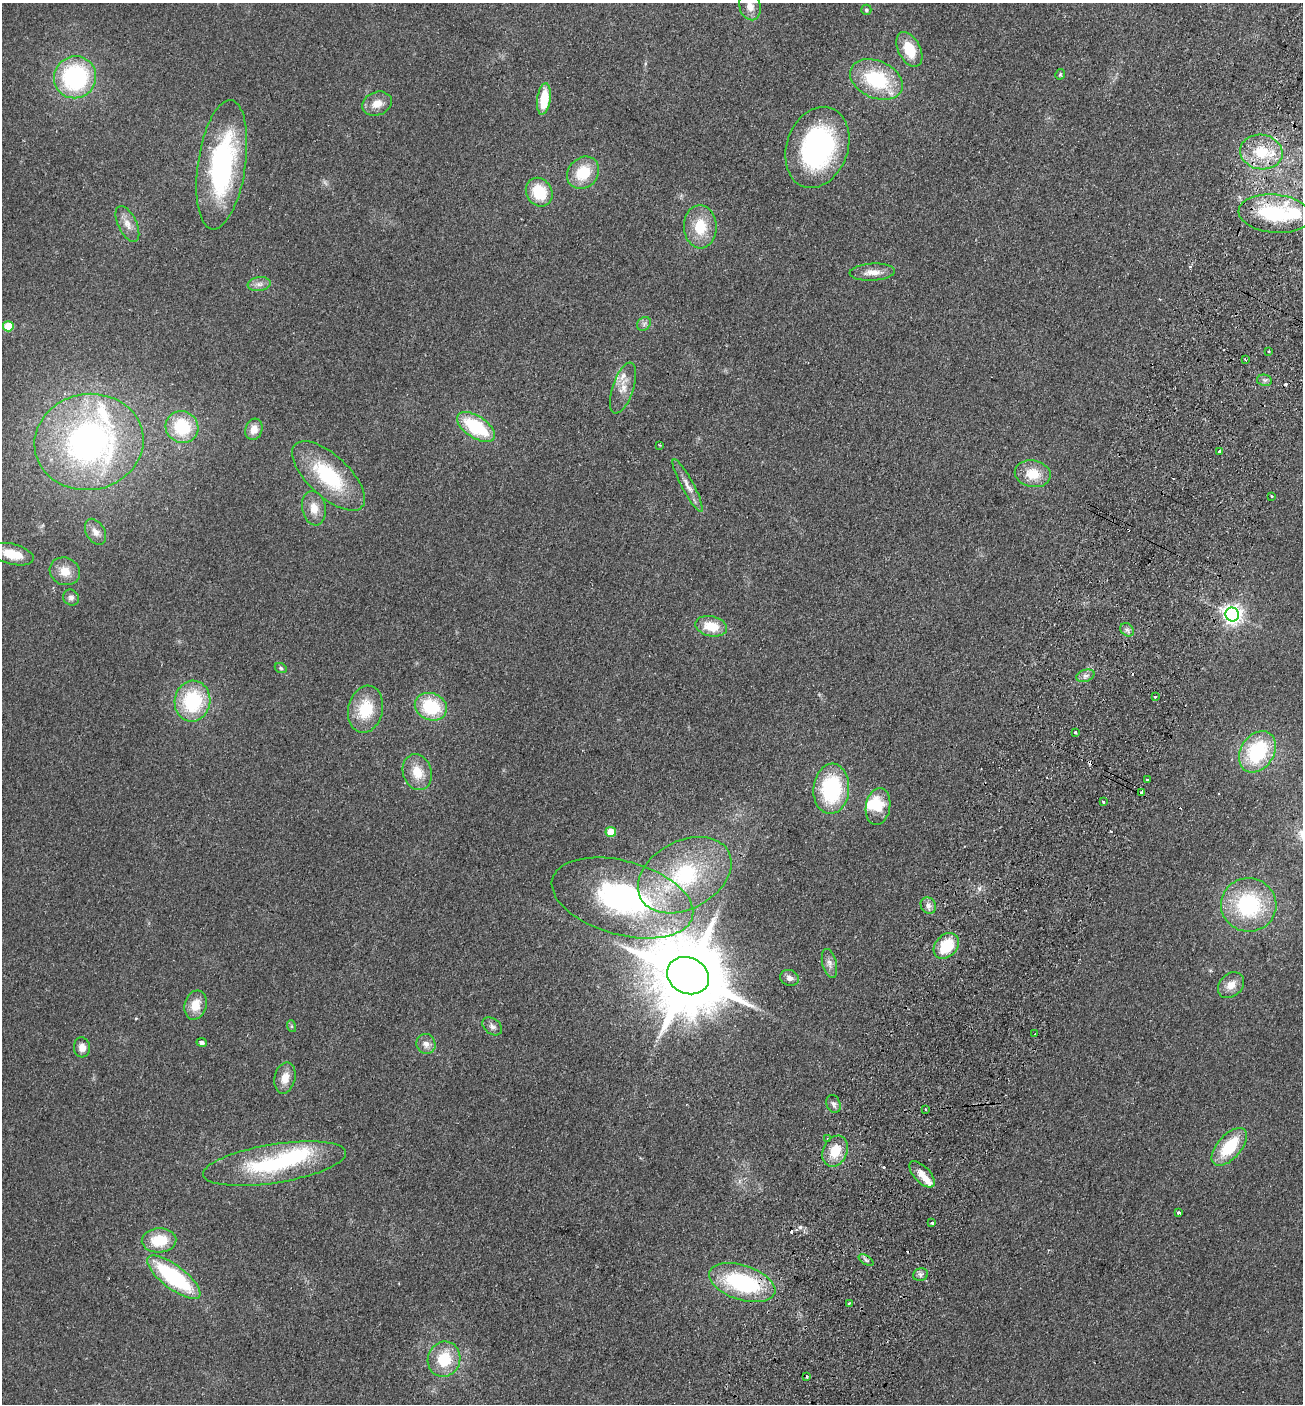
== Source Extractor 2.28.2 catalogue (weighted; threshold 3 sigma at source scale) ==
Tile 10 of 4 x 4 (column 2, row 3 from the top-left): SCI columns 1497-2797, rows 1430-2831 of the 5727 x 5663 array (HDU 1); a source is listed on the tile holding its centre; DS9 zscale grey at full resolution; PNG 1305 x 1406 px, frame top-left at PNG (2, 3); each listed source drawn as its Kron ellipse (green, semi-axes under 4 px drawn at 4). Shown black and unused: <1% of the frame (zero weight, under 2 of 3 exposures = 3% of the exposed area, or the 3 px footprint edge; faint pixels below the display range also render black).
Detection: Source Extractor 2.28.2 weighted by HDU 2 'WHT'; one run over the whole footprint, this tile lists its part. Background 0.111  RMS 0.0093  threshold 0.042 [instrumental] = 3 sigma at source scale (4.5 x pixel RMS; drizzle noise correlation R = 1.50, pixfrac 1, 0.05/0.05 arcsec/px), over >= 5 px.
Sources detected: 107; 2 inside a brighter object's white glare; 10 cosmic-ray / hot-pixel residue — neither listed nor drawn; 4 inside a brighter listed object's ellipse — not listed separately; the other 91 listed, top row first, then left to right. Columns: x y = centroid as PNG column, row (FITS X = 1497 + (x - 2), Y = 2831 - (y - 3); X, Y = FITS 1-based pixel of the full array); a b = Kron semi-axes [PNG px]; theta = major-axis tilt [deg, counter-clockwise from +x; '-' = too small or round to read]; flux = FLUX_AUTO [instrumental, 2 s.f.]
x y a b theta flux
750 6 14 10 -74 9.2
866 10 5 5 - 1.8
909 49 19 11 -62 26
1060 74 5 4 - 1.2
75 77 21 21 - 120
876 79 27 18 -24 61
544 99 16 6 82 30
377 104 15 11 21 11
817 147 42 30 70 160
1261 152 21 17 -7 33
222 165 65 24 82 160
583 173 17 14 44 27
539 192 15 12 -59 31
1275 214 36 19 -6 74
127 224 19 9 -64 8.5
700 227 21 16 -87 27
872 272 23 8 3 10
259 284 11 7 7 4.6
644 324 7 6 - 2.8
8 326 5 5 - 30
1268 351 3 3 - 1
1246 360 3 3 - 0.88
1264 380 8 5 -10 2.4
623 388 27 10 71 12
182 427 17 15 -33 45
476 427 21 11 -33 58
254 429 11 8 71 9.2
89 442 55 48 9 320
660 445 2 2 - 0.79
1219 452 3 3 - 3.4
1033 474 18 13 -10 20
328 476 46 20 -43 69
688 486 29 6 -62 8.3
1272 496 3 3 - 1.8
314 508 17 12 -80 11
96 532 14 9 -60 6.4
12 554 22 10 -14 20
65 571 15 13 -27 13
71 598 8 7 - 3.5
1232 614 7 7 - 470
711 626 16 10 -12 21
1127 630 7 6 - 2.7
281 668 6 5 - 1.6
1085 676 9 6 18 3.5
1155 697 3 3 - 2.1
192 701 20 18 81 66
431 707 16 13 -23 49
365 709 24 17 78 33
1075 732 3 3 - 2.9
1257 752 22 16 57 71
417 772 18 14 -72 17
1147 780 3 3 - 3.3
831 789 25 18 85 83
1141 793 3 3 - 12
1103 801 3 3 - 3
878 807 18 12 81 21
611 832 5 5 - 23
685 875 50 34 28 95
622 898 73 37 -15 190
928 905 8 7 - 4.2
1249 905 28 26 -5 79
946 946 14 11 48 31
829 963 15 7 -75 4.9
688 976 22 18 -26 12000
789 978 9 8 - 4.8
1231 985 14 11 44 9.8
196 1005 15 11 73 15
291 1026 6 4 -72 1.3
492 1026 11 7 -39 3.8
1035 1034 3 2 - 1
202 1042 5 4 - 3
426 1044 10 9 - 6.1
82 1047 10 8 -86 7.1
285 1078 16 10 77 10
833 1104 9 7 -69 2.9
926 1109 3 3 - 2.5
827 1139 4 3 - 1.2
1229 1147 23 12 49 38
835 1151 16 12 66 20
275 1164 72 19 9 100
922 1174 16 8 -47 9.7
1179 1213 3 3 - 1.9
932 1223 3 3 - 2.4
159 1240 17 12 3 27
866 1260 8 3 -32 1.9
920 1275 8 6 17 2.7
174 1277 32 11 -37 96
742 1283 34 17 -18 94
849 1303 4 3 - 1.3
444 1359 18 16 71 30
806 1377 3 3 - 3.6
Overlapping masked pixels (flux is a lower limit): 3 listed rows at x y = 1275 214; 1141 793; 742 1283
Isophote crosses this tile's border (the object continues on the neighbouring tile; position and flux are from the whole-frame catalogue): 1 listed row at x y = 750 6